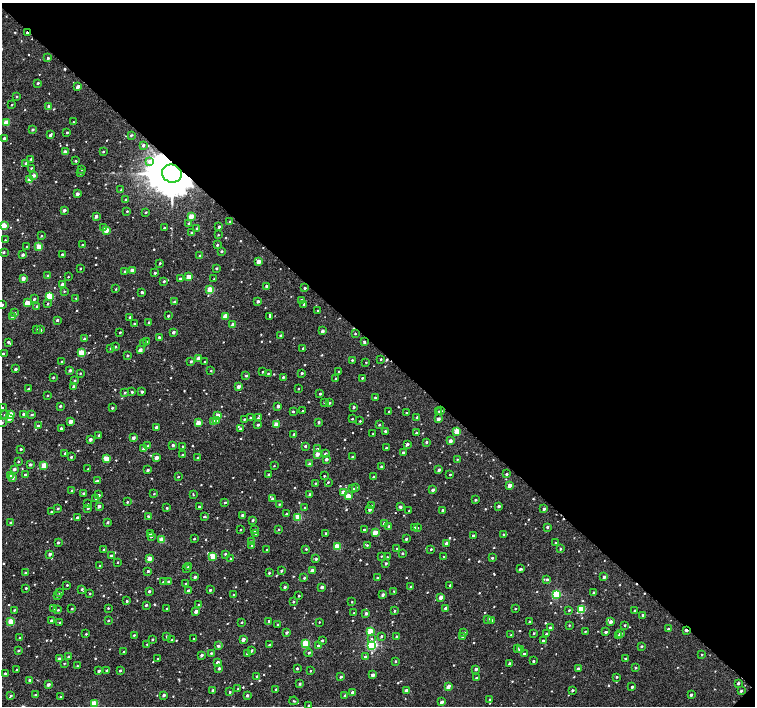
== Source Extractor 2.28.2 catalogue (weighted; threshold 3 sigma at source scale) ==
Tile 8 of 4 x 4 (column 4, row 2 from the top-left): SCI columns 4549-6054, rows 3073-4480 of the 6054 x 6051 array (HDU 1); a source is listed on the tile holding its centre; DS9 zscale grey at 2 x 2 block average (1 PNG px = mean of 2 x 2 image px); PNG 757 x 708 px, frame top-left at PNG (2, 3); each listed source drawn as its Kron ellipse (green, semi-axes under 4 px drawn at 4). Shown black and unused: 49% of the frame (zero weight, under 2 of 3 exposures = <1% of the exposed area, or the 3 px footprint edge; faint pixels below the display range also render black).
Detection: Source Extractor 2.28.2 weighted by HDU 2 'WHT'; one run over the whole footprint, this tile lists its part. Background 0.00541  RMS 0.0055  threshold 0.0246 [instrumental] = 3 sigma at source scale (4.5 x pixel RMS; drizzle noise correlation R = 1.50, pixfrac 1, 0.0396/0.0396 arcsec/px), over >= 5 px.
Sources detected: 696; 7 cosmic-ray / hot-pixel residue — neither listed nor drawn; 2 coinciding with a brighter row at this scale — not listed separately; of the other 687, all 500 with FLUX_AUTO >= 0.933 (the completeness limit of this list) listed and drawn (187 fainter detections not listed), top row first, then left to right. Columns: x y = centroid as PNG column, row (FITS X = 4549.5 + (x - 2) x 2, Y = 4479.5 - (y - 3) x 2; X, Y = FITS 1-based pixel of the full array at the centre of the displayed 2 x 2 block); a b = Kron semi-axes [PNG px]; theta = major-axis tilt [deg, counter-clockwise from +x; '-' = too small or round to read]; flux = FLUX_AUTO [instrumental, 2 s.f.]
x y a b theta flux
27 33 2 2 - 3.7
48 58 2 2 - 2
38 83 2 2 - 2.2
78 87 3 2 - 8.1
17 97 3 2 - 0.97
12 105 2 2 - 1.2
49 106 2 2 - 2.2
6 122 3 2 - 22
73 122 2 2 - 1.2
33 129 2 2 - 2.5
67 132 2 2 - 2
50 135 3 2 - 3.5
131 135 3 2 - 1.8
4 138 2 2 - 3.2
143 145 2 2 - 2.5
65 152 3 2 - 7.2
103 152 2 2 - 1.4
31 159 2 2 - 1.4
76 161 2 2 - 1.7
149 161 3 3 - 1.8
26 163 2 2 - 3.1
31 168 2 2 - 1.2
81 169 2 2 - 1.4
81 173 2 2 - 1.3
172 174 10 9 - 7000
34 175 4 3 - 3.8
30 180 3 2 - 16
121 190 3 2 - 1.1
77 194 2 2 - 5.3
126 200 2 2 - 2.4
64 210 2 2 - 4.9
127 211 2 2 - 1.4
146 212 2 2 - 1.2
96 216 2 2 - 5.5
191 216 3 2 - 15
230 221 2 2 - 1.6
189 224 2 2 - 4.6
3 226 3 2 - 35
219 227 2 2 - 2.9
103 228 3 3 - 3.5
164 228 2 2 - 1.6
197 228 2 2 - 1.7
106 230 3 2 - 15
192 232 2 2 - 1.7
218 235 2 2 - 0.95
41 236 2 2 - 1.4
5 240 2 2 - 1.1
82 245 2 2 - 1.8
217 245 2 2 - 1.7
27 247 2 2 - 2
39 247 3 2 - 28
222 251 2 2 - 1.9
3 252 3 2 - 2
62 254 2 2 - 2.3
23 255 2 2 - 4.1
200 256 2 2 - 2.9
259 262 3 2 - 12
160 263 2 2 - 1.4
80 268 2 2 - 1.8
216 268 2 2 - 2.2
132 270 2 2 - 10
125 272 2 2 - 2.3
155 273 2 2 - 1.8
48 275 3 2 - 1.2
68 277 2 2 - 1
189 277 3 2 - 18
23 278 2 2 - 7.9
180 279 2 2 - 1.9
214 279 2 2 - 1.3
164 281 2 2 - 2.2
62 284 3 2 - 5.7
266 286 2 2 - 2.7
305 288 2 2 - 2
116 289 2 2 - 1.1
210 290 3 3 - 41
64 291 3 3 - 1.2
142 292 2 2 - 2.6
49 296 3 3 - 46
76 298 2 2 - 1
34 299 2 2 - 2
301 300 2 2 - 2.7
258 301 2 2 - 3.9
174 302 2 2 - 2.7
27 303 3 2 - 17
48 304 3 2 - 1.5
304 304 2 2 - 1.8
2 305 2 2 - 3.4
37 306 3 2 - 2
318 311 2 2 - 2.2
15 313 3 3 - 1.4
168 316 2 2 - 1.9
225 316 3 2 - 13
270 316 2 2 - 1.4
13 317 3 2 - 18
130 317 2 2 - 2.3
57 320 2 2 - 2.7
149 322 2 2 - 2.4
134 323 2 2 - 1.2
233 325 2 2 - 10
36 329 2 2 - 1.5
40 330 2 2 - 2.6
322 331 2 2 - 5.6
120 332 2 2 - 1.3
173 332 2 2 - 3.9
355 334 2 2 - 1.2
280 335 2 2 - 2.5
159 337 2 2 - 2
84 339 2 2 - 3.2
364 341 2 2 - 2
8 342 3 2 - 2.3
147 342 2 2 - 1.7
144 344 2 2 - 1.1
115 347 2 2 - 2.3
111 348 2 2 - 2.2
303 348 2 2 - 1.7
140 350 3 2 - 7.7
81 353 3 2 - 31
3 354 2 2 - 2.7
127 355 2 2 - 1.8
198 358 2 2 - 6.1
381 359 2 2 - 1.3
352 360 2 2 - 1.2
191 361 2 2 - 2.7
62 362 3 2 - 0.99
204 362 2 2 - 0.95
366 362 2 2 - 0.98
15 369 2 2 - 3.5
70 370 2 2 - 3.2
211 371 2 2 - 1
339 371 2 2 - 0.99
263 372 2 2 - 1.4
80 373 2 2 - 1.1
268 373 2 2 - 1.3
302 373 2 2 - 2.3
246 376 2 2 - 2.5
53 377 2 2 - 1.5
283 377 2 2 - 2.2
362 378 2 2 - 1.5
336 379 2 2 - 1.9
75 381 2 2 - 2.3
74 386 2 2 - 4.2
238 387 2 2 - 6.4
29 389 2 2 - 2.8
298 389 2 2 - 1.1
132 392 2 2 - 1.8
142 392 2 2 - 2.7
125 393 2 2 - 1.6
320 394 2 2 - 2.1
47 395 2 2 - 1.6
375 397 2 2 - 1.3
324 402 3 2 - 0.95
329 403 3 2 - 1.4
60 406 2 2 - 2
278 406 2 2 - 5.6
354 407 2 2 - 2.5
2 408 2 2 - 1.2
112 408 3 2 - 1.6
293 411 2 2 - 1.5
303 411 2 2 - 2
389 411 2 2 - 1
439 411 2 2 - 1.1
441 411 2 2 - 1.5
406 413 2 2 - 1
10 414 2 2 - 11
24 414 2 2 - 4.5
5 415 2 2 - 1.2
32 415 3 2 - 1.5
218 415 3 2 - 9.5
250 417 2 2 - 1.1
417 417 2 2 - 1.3
9 418 2 2 - 9.6
258 418 3 3 - 1.2
244 419 2 2 - 1.4
352 419 2 2 - 1.4
438 419 2 2 - 6.4
217 421 3 3 - 2.6
360 421 2 2 - 1.3
2 422 2 2 - 1.4
70 422 2 2 - 10
213 422 2 2 - 9.3
319 422 2 2 - 2.2
198 423 3 2 - 14
276 424 3 2 - 14
258 425 2 2 - 2.3
379 425 2 2 - 1.7
38 426 2 2 - 3
156 427 2 2 - 3.3
61 428 2 2 - 2.1
240 429 2 2 - 1.7
385 431 2 2 - 2
457 431 3 3 - 23
416 433 2 2 - 1.4
294 434 2 2 - 2.2
373 434 2 2 - 0.94
99 436 2 2 - 5.2
133 438 2 2 - 5.4
90 439 2 2 - 5.5
450 441 2 2 - 6.1
426 442 2 2 - 2.3
407 444 2 2 - 3.6
173 445 2 2 - 2.8
148 446 3 2 - 1.9
182 446 2 2 - 1.4
305 446 2 2 - 2.3
386 448 2 2 - 2.7
21 449 2 2 - 2
144 449 2 2 - 11
317 449 3 3 - 1.9
404 452 3 2 - 3
65 453 2 2 - 1.9
317 454 2 2 - 9
325 454 2 2 - 4.9
182 455 2 2 - 1.3
71 457 2 2 - 2.1
352 457 2 2 - 1.6
156 458 2 2 - 11
198 458 2 2 - 2.8
106 459 3 3 - 20
326 459 2 2 - 5.2
457 459 2 2 - 0.98
18 461 2 2 - 1.2
30 464 2 2 - 3.7
310 464 2 2 - 11
44 465 3 2 - 24
274 466 2 2 - 0.93
381 466 2 2 - 1.4
14 469 2 2 - 3.9
88 469 2 2 - 1
148 470 2 2 - 2.9
439 470 2 2 - 4.5
269 474 2 2 - 2.7
507 474 2 2 - 3
10 475 2 2 - 9.2
25 475 2 2 - 3.2
450 475 2 2 - 1.4
324 476 2 2 - 1.3
13 477 3 3 - 3.6
178 477 2 2 - 1.4
373 477 2 2 - 1.6
97 481 2 2 - 2.8
328 482 3 2 - 1.1
315 483 2 2 - 1.3
510 485 3 2 - 10
356 488 2 2 - 2.2
353 489 2 2 - 2.3
433 490 2 2 - 4.5
72 491 2 2 - 2.3
344 492 3 2 - 18
84 493 2 2 - 3.1
154 494 2 2 - 0.98
99 495 2 2 - 2
193 495 3 2 - 1
309 495 3 2 - 3.2
348 496 4 2 - 10
96 499 3 2 - 1.5
272 499 3 2 - 1.7
475 500 2 2 - 2.1
127 502 2 2 - 1.3
225 502 2 2 - 1.5
87 504 2 2 - 0.98
279 504 2 2 - 1.1
99 506 2 2 - 5.2
372 506 3 2 - 1.3
499 506 2 2 - 3.9
199 507 2 2 - 1.8
400 507 2 2 - 4.3
58 508 2 2 - 1.7
88 508 2 2 - 2.3
167 508 2 2 - 1.5
305 508 2 2 - 1.8
370 509 2 2 - 5.3
544 509 2 2 - 4.7
443 510 3 2 - 3.3
409 511 3 2 - 0.98
51 512 2 2 - 1.5
286 514 2 2 - 2.8
242 515 2 2 - 3.6
149 516 3 2 - 2.8
77 517 2 2 - 2.2
204 517 2 2 - 3.3
298 517 3 3 - 40
253 520 2 2 - 2.2
108 522 2 2 - 2.5
11 523 2 2 - 3.3
385 524 2 2 - 6.8
389 526 3 3 - 1.6
415 527 3 2 - 1.1
547 527 2 2 - 2.8
417 528 2 2 - 1.2
279 529 2 2 - 1.1
240 530 2 2 - 1.1
254 530 2 2 - 2.7
364 530 2 2 - 2.5
375 532 3 2 - 21
326 533 2 2 - 1.9
150 534 3 2 - 1.2
255 534 2 2 - 1.5
503 534 2 2 - 1.7
473 535 2 2 - 1.7
151 537 2 2 - 2.1
194 539 2 2 - 1.5
406 539 2 2 - 2
162 540 3 2 - 25
58 542 2 2 - 2.3
252 542 2 2 - 5.9
446 543 2 2 - 6.2
555 543 2 2 - 1.1
367 545 2 2 - 1.1
252 546 3 3 - 2.2
337 546 3 2 - 32
306 549 2 2 - 1.3
397 549 2 2 - 1.6
431 549 2 2 - 1.5
560 549 2 2 - 1.6
104 550 2 2 - 2.8
267 550 2 2 - 2.3
402 553 2 2 - 1.8
50 554 2 2 - 5.8
225 554 2 2 - 1.9
111 556 2 2 - 7
213 556 3 2 - 34
381 556 3 2 - 1
387 557 3 2 - 1.1
444 557 2 2 - 1.7
492 558 2 2 - 2.2
149 559 3 2 - 18
231 559 2 2 - 1.5
316 559 3 2 - 2.1
118 562 2 2 - 1
386 563 2 2 - 2.7
100 566 2 2 - 2.3
188 567 3 2 - 3.5
186 568 2 2 - 0.96
520 569 2 2 - 2.8
148 571 3 2 - 2.1
281 571 3 2 - 2.4
312 571 2 2 - 9.4
25 573 2 2 - 1.3
269 573 2 2 - 1.4
195 577 2 2 - 3.9
604 577 2 2 - 4.7
304 578 2 2 - 1.7
377 578 2 2 - 1.8
547 579 3 3 - 2.4
168 581 2 2 - 2.6
163 582 2 2 - 2
186 584 2 2 - 1.9
67 585 2 2 - 1.1
450 585 2 2 - 1.5
285 587 2 2 - 2.3
322 587 2 2 - 5.9
411 587 2 2 - 1.7
26 588 2 2 - 1.7
82 589 3 2 - 1.7
210 590 2 2 - 2.3
149 591 2 2 - 2.5
188 591 2 2 - 4.8
394 591 2 2 - 1
60 593 3 2 - 1.9
90 593 2 2 - 1
593 593 2 2 - 2.9
233 594 2 2 - 1
383 594 2 2 - 3.6
556 594 3 3 - 80
57 596 2 2 - 1.7
299 596 2 2 - 1.3
441 597 2 2 - 9
127 601 2 2 - 1.9
293 602 2 2 - 1.7
352 602 2 2 - 1.1
146 605 2 2 - 1.8
199 605 2 2 - 3.1
108 608 2 2 - 1.2
167 608 2 2 - 1.9
445 608 2 2 - 3.4
54 609 2 2 - 2.1
72 609 2 2 - 1.7
515 609 2 2 - 1.2
581 609 3 3 - 51
14 610 3 2 - 1.4
58 610 2 2 - 1.3
569 610 2 2 - 1
196 611 2 2 - 6.9
395 611 2 2 - 1.5
635 611 2 2 - 3.4
354 613 2 2 - 1.9
366 613 2 2 - 3.4
643 615 2 2 - 1.8
488 619 3 2 - 2.6
51 620 2 2 - 1.8
108 620 2 2 - 1.6
492 620 3 2 - 2.7
269 621 2 2 - 1.9
11 622 3 2 - 32
60 622 2 2 - 1.5
242 622 2 2 - 1.1
319 622 2 2 - 0.97
530 622 3 2 - 1.8
611 622 3 2 - 6
277 624 2 2 - 0.98
569 625 2 2 - 1
625 625 2 2 - 1.3
550 627 2 2 - 2.3
668 629 2 2 - 2.7
686 630 3 2 - 4.1
370 631 3 2 - 24
585 631 2 2 - 0.96
286 632 2 2 - 2.8
606 632 2 2 - 2.6
464 633 3 2 - 2.9
534 633 2 2 - 1.4
620 633 3 2 - 3.3
86 634 2 2 - 1.2
546 634 2 2 - 2
134 635 2 2 - 1.3
511 635 3 2 - 1
167 636 2 2 - 2.4
381 636 3 2 - 1.6
396 636 2 2 - 2
618 636 2 2 - 3.4
462 637 3 2 - 1.9
20 638 2 2 - 0.99
152 639 2 2 - 1.5
194 639 2 2 - 1.6
371 639 3 3 - 1.3
172 640 2 2 - 1.8
243 640 2 2 - 9.3
322 640 2 2 - 1.8
543 640 2 2 - 2
306 643 3 3 - 39
147 644 3 2 - 1.1
269 645 2 2 - 2.2
371 645 3 3 - 150
218 646 2 2 - 4.2
318 646 3 2 - 3.6
641 646 2 2 - 1.8
517 648 2 2 - 0.95
520 649 2 2 - 6.8
251 650 2 2 - 2.6
19 651 2 2 - 2
124 652 2 2 - 2.3
211 653 2 2 - 1.7
309 653 4 2 - 1.7
247 654 2 2 - 4
524 654 2 2 - 2.2
702 654 2 2 - 1
202 655 3 2 - 2.5
68 656 2 2 - 1.6
365 657 3 2 - 3.5
625 658 2 2 - 1.8
59 659 2 2 - 6.8
158 659 2 2 - 2.9
395 661 2 2 - 1.6
533 661 2 2 - 1.9
218 662 2 2 - 4.4
64 663 2 2 - 1
510 663 2 2 - 4
77 666 2 2 - 1.1
219 668 2 2 - 3.6
297 668 2 2 - 2.7
636 668 3 2 - 1.6
476 669 2 2 - 4.7
578 669 2 2 - 4.3
16 670 2 2 - 1.6
120 670 2 2 - 1.8
99 671 2 2 - 3.3
107 671 2 2 - 5.1
310 671 2 2 - 1.1
5 673 2 2 - 1.7
373 675 2 2 - 6.3
257 676 2 2 - 2
341 677 2 2 - 2.5
617 677 2 2 - 1.3
476 678 2 2 - 1.4
30 680 2 2 - 6.2
738 683 2 2 - 2.2
300 684 2 2 - 2.7
48 685 2 2 - 5.2
448 687 3 2 - 8.7
632 687 2 2 - 2.3
238 689 2 2 - 0.96
276 689 2 2 - 1.5
213 690 2 2 - 4.2
406 690 2 2 - 4.6
572 690 2 2 - 2.7
741 691 2 2 - 2.2
230 692 2 2 - 1.8
352 693 3 2 - 4.4
11 695 2 2 - 1.2
35 695 2 2 - 1.7
164 695 2 2 - 3.9
247 695 2 2 - 3.1
691 695 2 2 - 3.5
345 696 2 2 - 3.6
61 697 3 2 - 1.4
490 700 3 2 - 2.1
294 701 4 2 - 1.5
442 702 2 2 - 6.8
94 704 3 3 - 45
309 706 2 2 - 2.7
Overlapping masked pixels (flux is a lower limit): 3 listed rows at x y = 27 33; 172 174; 686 630
Isophote crosses this tile's border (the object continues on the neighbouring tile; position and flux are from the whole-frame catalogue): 6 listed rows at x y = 3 226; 2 305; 2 408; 2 422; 94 704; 309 706